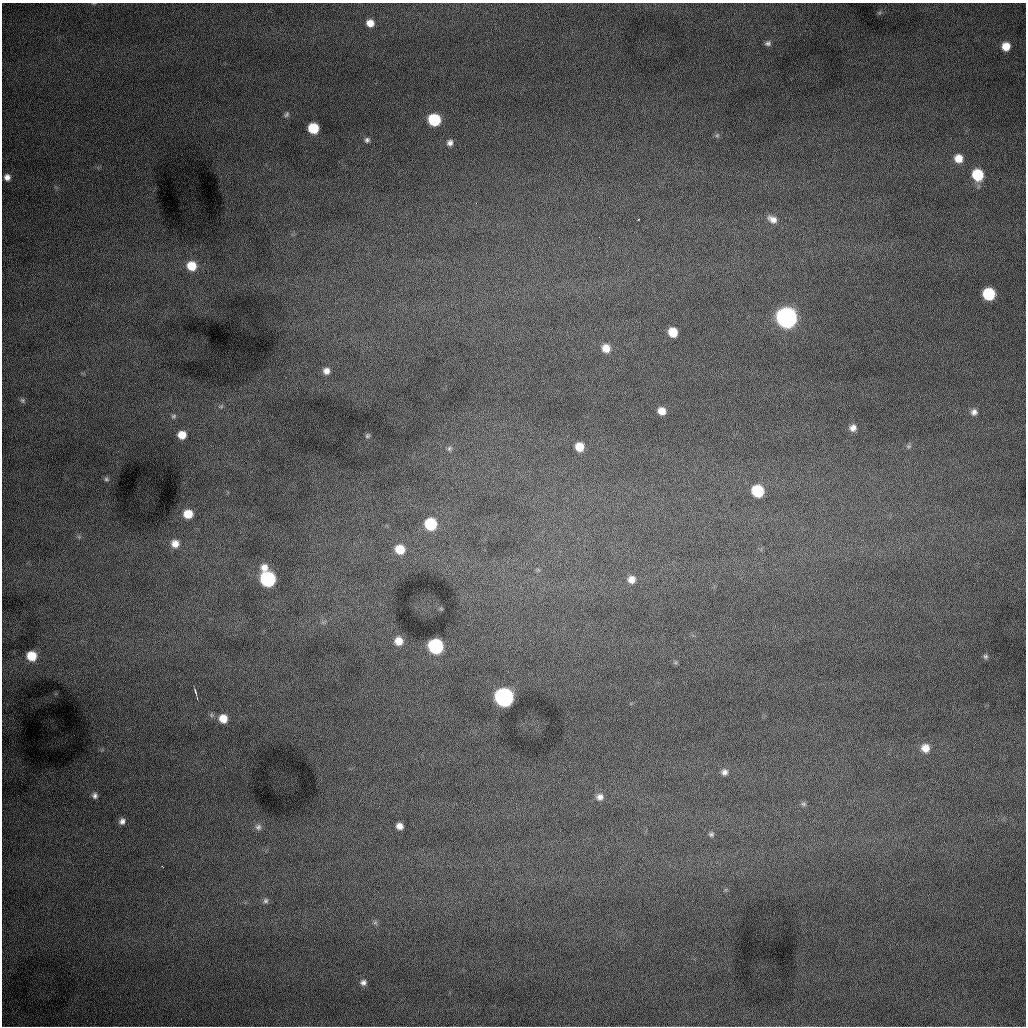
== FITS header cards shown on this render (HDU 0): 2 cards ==
NAXIS1  =                 1024 /fastest changing axis
NAXIS2  =                 1024 /next to fastest changing axis

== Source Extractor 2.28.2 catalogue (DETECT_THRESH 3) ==
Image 1024 x 1024 px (HDU 0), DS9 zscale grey, 1 PNG px = 1 image px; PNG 1028 x 1028 px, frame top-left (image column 1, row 1024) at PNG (2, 3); no overlay
Background 1010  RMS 13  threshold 38.4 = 3 sigma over >= 5 px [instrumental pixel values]
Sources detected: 61; all 61 listed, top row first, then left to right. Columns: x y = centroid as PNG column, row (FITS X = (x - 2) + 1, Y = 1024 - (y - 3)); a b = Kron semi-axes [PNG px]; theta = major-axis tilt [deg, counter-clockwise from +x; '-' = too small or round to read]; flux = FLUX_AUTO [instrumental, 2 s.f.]
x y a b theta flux
370 23 7 7 - 8300
768 43 8 6 17 2500
1006 46 8 8 - 12000
286 114 7 5 46 1700
434 120 8 8 - 58000
313 128 8 7 - 33000
717 135 7 5 44 1500
367 140 6 6 - 2200
450 143 7 7 - 3700
958 158 9 8 - 11000
978 175 9 8 - 41000
7 177 7 6 - 4500
476 203 2 2 - 500
772 219 13 8 -30 6300
192 266 10 9 - 18000
989 294 8 8 - 58000
786 317 9 9 - 710000
673 332 7 7 - 17000
606 348 8 8 - 10000
326 371 8 7 - 4900
22 400 8 6 -33 1700
221 406 6 4 1 1200
662 411 8 7 - 8300
974 412 8 8 - 3900
174 416 7 7 - 2200
853 428 7 7 - 4800
182 435 8 8 - 12000
367 436 6 5 - 1500
909 446 6 5 - 1700
579 447 8 7 - 14000
449 448 7 6 - 2000
106 479 7 5 -16 1800
758 491 8 8 - 49000
188 514 8 8 - 15000
430 524 8 8 - 50000
79 537 6 5 - 1600
175 544 9 9 - 8000
400 549 9 8 - 18000
264 567 9 9 - 7100
268 579 9 8 - 180000
631 579 9 9 - 6800
399 641 8 8 - 9600
435 646 9 8 - 150000
32 656 8 8 - 20000
985 656 7 6 - 1900
195 691 9 3 -74 1500
504 697 9 9 - 440000
211 715 7 6 - 2100
223 718 9 9 - 12000
925 748 9 9 - 8800
724 772 8 8 - 3900
95 796 7 6 - 2600
600 797 9 9 - 4900
803 804 8 6 -2 1900
122 821 7 6 - 3500
400 826 6 5 - 5300
258 827 9 9 - 3900
711 834 6 6 - 1800
266 901 8 7 - 2500
375 923 7 4 1 1500
363 982 8 7 - 3300